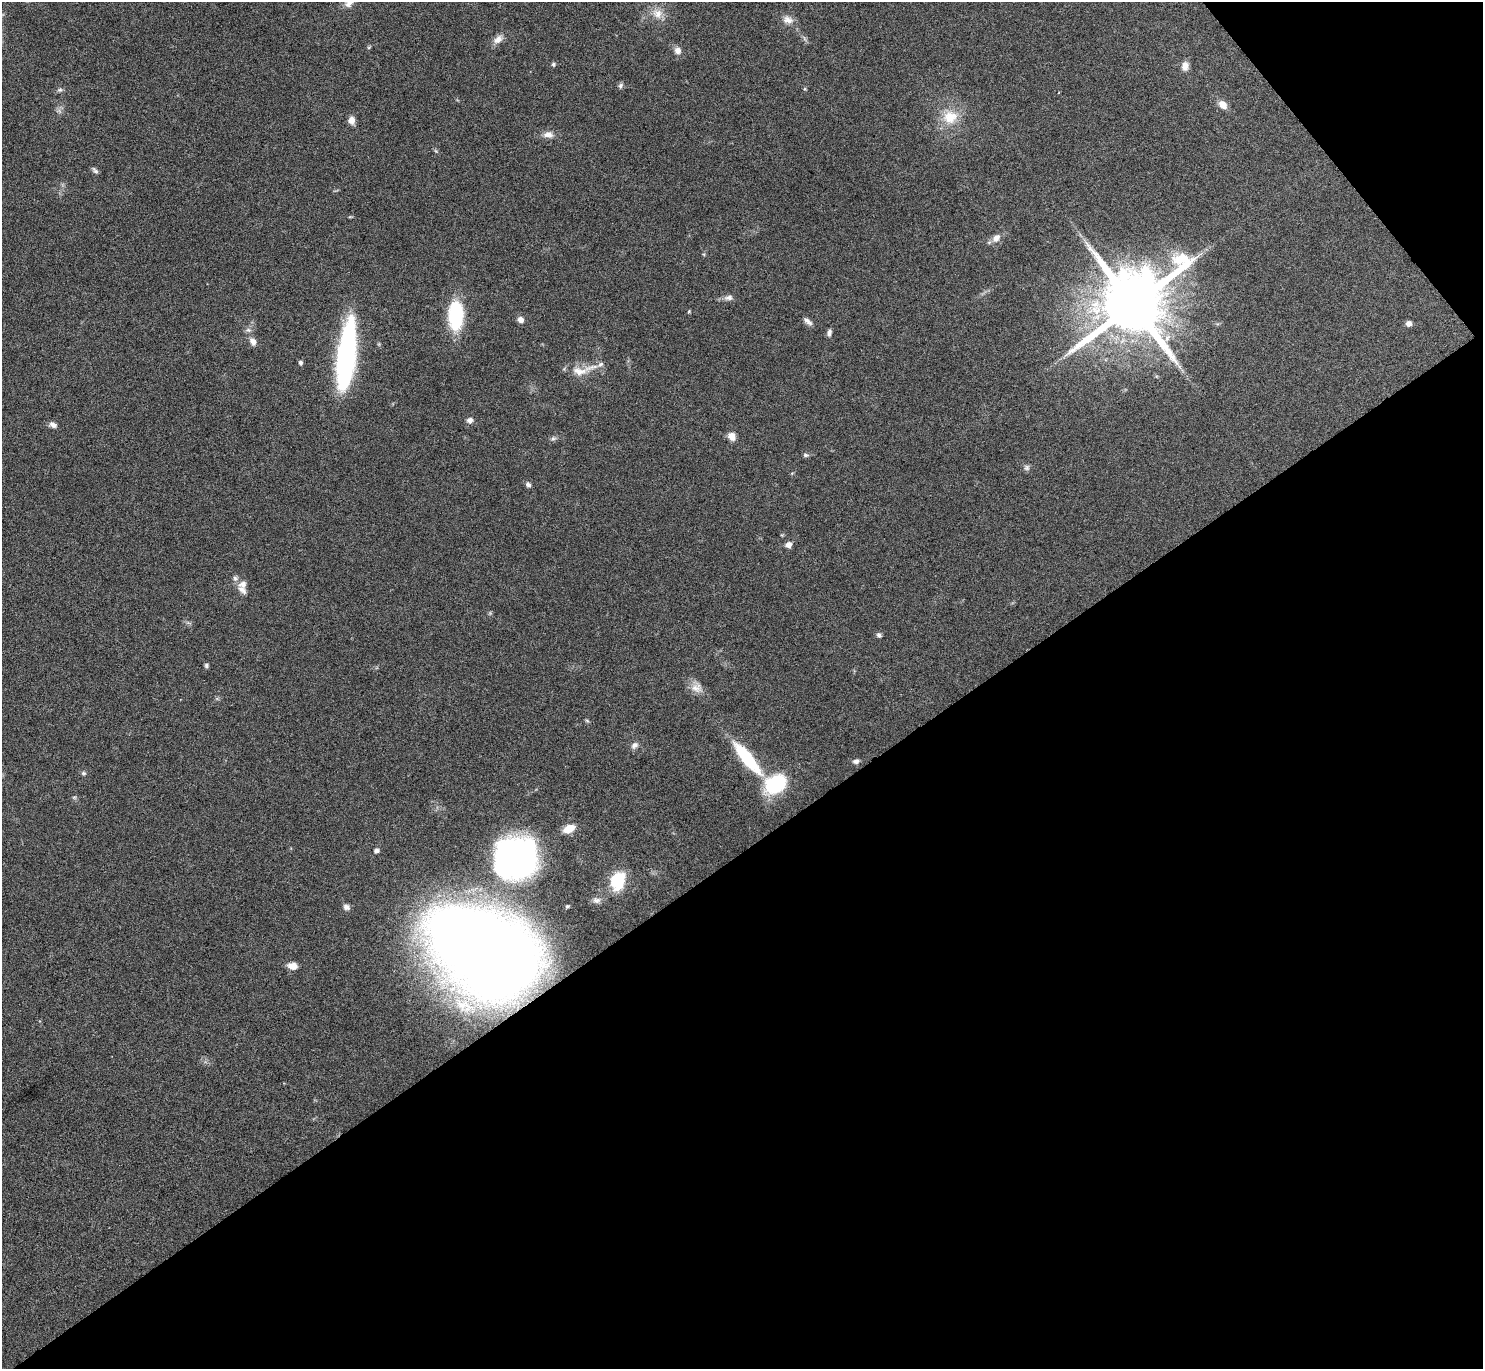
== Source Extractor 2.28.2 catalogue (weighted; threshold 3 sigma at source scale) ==
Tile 12 of 4 x 4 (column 4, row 3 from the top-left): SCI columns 4445-5925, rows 1526-2892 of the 5928 x 5923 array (HDU 1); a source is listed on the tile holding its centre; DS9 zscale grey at full resolution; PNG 1485 x 1371 px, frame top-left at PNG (2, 2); no overlay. Shown black and unused: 40% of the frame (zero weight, under 4 of 8 exposures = <1% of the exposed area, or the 3 px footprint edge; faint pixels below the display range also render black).
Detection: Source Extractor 2.28.2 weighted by HDU 2 'WHT'; one run over the whole footprint, this tile lists its part. Background 0.0656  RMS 0.005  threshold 0.0205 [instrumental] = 3 sigma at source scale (4.09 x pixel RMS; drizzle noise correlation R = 1.36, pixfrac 0.8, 0.05/0.05 arcsec/px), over >= 5 px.
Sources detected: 57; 3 inside a brighter listed object's ellipse — not listed separately; the other 54 listed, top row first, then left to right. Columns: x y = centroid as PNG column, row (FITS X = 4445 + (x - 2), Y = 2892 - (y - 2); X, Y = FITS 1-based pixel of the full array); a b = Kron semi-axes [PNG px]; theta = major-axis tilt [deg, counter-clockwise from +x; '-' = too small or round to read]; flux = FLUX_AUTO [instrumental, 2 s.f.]
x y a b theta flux
657 14 15 13 -40 5.3
788 20 15 10 -15 3.4
498 39 13 9 40 3.3
678 51 9 7 -62 2.8
553 64 6 5 - 0.74
1185 66 12 8 82 3
620 86 8 5 63 1.1
60 90 7 5 20 0.97
1223 105 11 8 -45 4
950 117 20 18 8 12
351 120 8 7 - 3
548 134 14 9 -3 3
95 170 10 5 -47 1.2
996 238 10 8 46 3.5
729 298 12 7 9 2
1133 304 20 17 42 5600
689 311 5 3 - 0.43
456 315 31 15 90 31
520 320 6 6 - 2.7
807 321 14 6 -37 2
1409 323 6 6 - 1.9
829 333 9 6 76 1.4
253 342 10 7 -60 2.5
346 357 68 16 83 96
300 363 5 5 - 1
579 371 23 11 -7 6.7
470 420 8 7 - 1.8
53 425 9 6 -28 1.9
732 436 9 8 - 3.6
553 439 8 6 28 1.1
806 455 7 5 -1 0.97
1027 468 8 7 - 1.3
528 484 7 5 -41 1.4
789 545 7 6 - 2.5
243 584 12 9 24 2.9
879 635 6 5 - 1.2
206 665 6 5 - 0.85
697 688 15 13 -14 4.4
587 721 6 4 -20 0.57
634 745 11 7 45 1.9
747 758 48 12 -50 28
856 761 8 6 15 1.5
83 773 6 5 - 0.79
776 784 26 19 31 29
74 797 6 4 -18 0.62
569 829 11 7 24 7.6
376 851 5 4 - 1.8
516 858 46 41 23 140
617 881 19 14 71 21
596 900 12 9 -9 2.4
567 906 3 3 - 0.85
346 907 8 7 - 1.7
482 950 72 48 -35 900
293 966 10 7 -9 4.3
Overlapping masked pixels (flux is a lower limit): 1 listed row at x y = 482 950